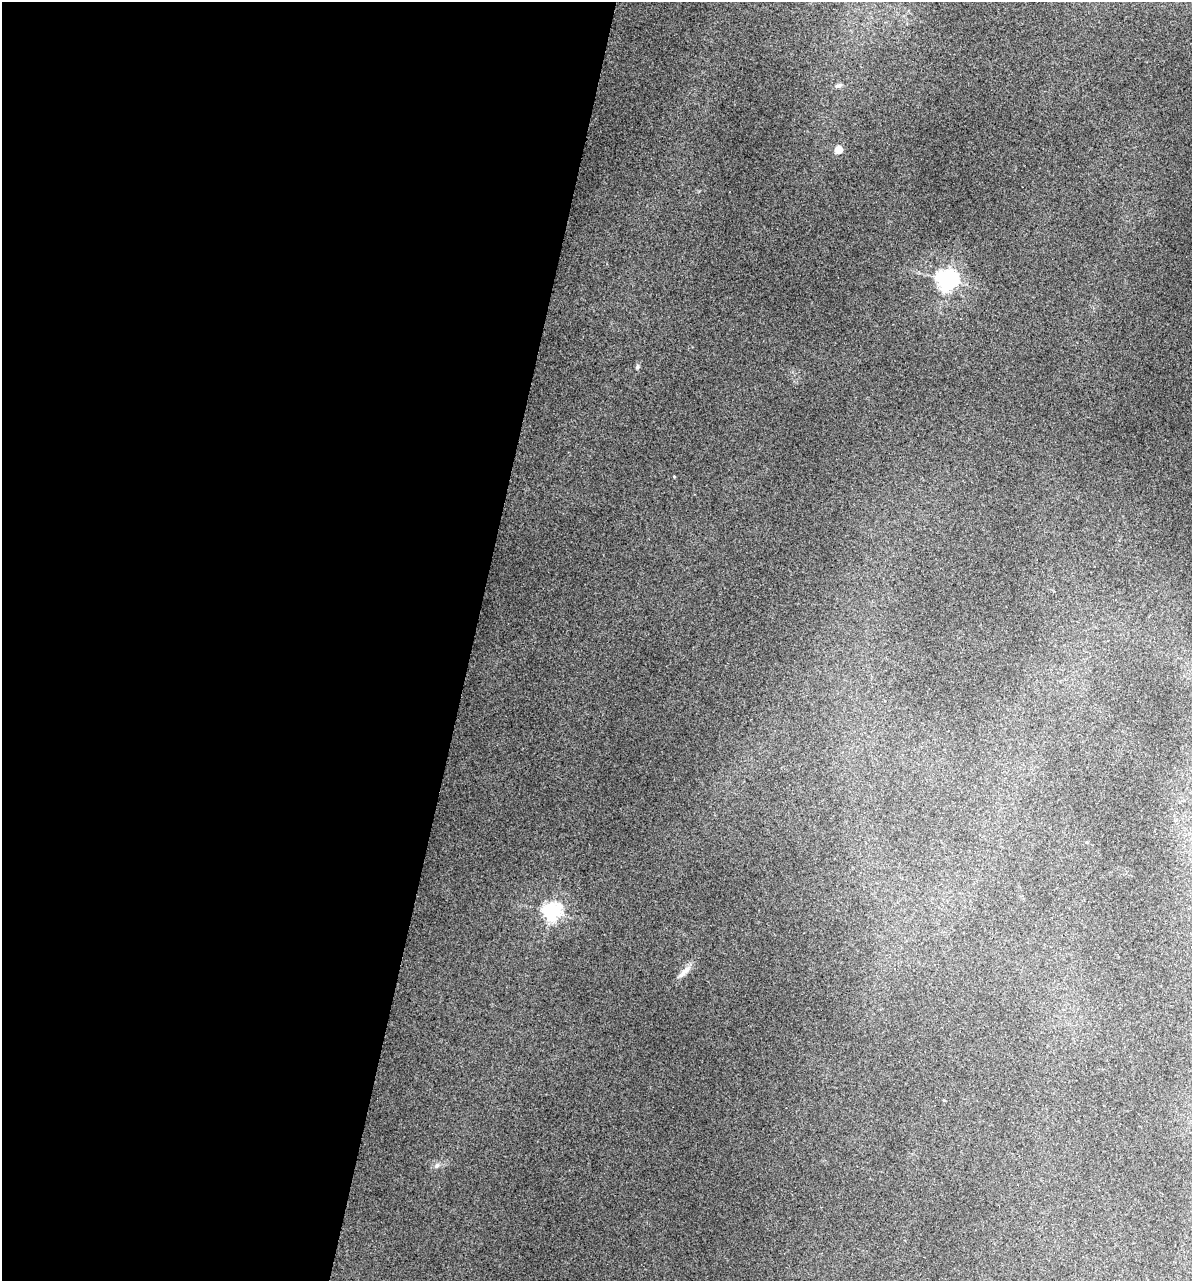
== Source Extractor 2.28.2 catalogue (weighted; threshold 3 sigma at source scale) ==
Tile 5 of 4 x 4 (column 1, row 2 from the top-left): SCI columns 239-1428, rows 2952-4230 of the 5355 x 5900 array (HDU 1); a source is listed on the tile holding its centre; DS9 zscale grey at full resolution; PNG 1194 x 1283 px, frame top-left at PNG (2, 2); no overlay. Shown black and unused: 40% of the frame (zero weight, under 3 of 5 exposures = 17% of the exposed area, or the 3 px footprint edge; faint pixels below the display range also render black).
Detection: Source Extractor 2.28.2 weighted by HDU 2 'WHT'; one run over the whole footprint, this tile lists its part. Background 0.18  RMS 0.009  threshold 0.0403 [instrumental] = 3 sigma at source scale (4.5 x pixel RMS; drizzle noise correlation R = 1.50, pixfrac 1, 0.05/0.05 arcsec/px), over >= 5 px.
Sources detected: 8; all 8 listed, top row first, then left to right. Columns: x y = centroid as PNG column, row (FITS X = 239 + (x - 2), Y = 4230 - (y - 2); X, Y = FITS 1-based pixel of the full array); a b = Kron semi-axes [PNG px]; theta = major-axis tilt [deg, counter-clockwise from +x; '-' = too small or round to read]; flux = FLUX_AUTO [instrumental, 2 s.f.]
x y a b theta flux
838 85 10 6 8 2.5
838 150 5 5 - 20
947 280 7 6 - 520
638 367 6 4 70 1.3
674 476 4 3 - 0.65
552 911 6 6 - 360
684 972 22 6 44 6.2
437 1165 7 5 55 2.2